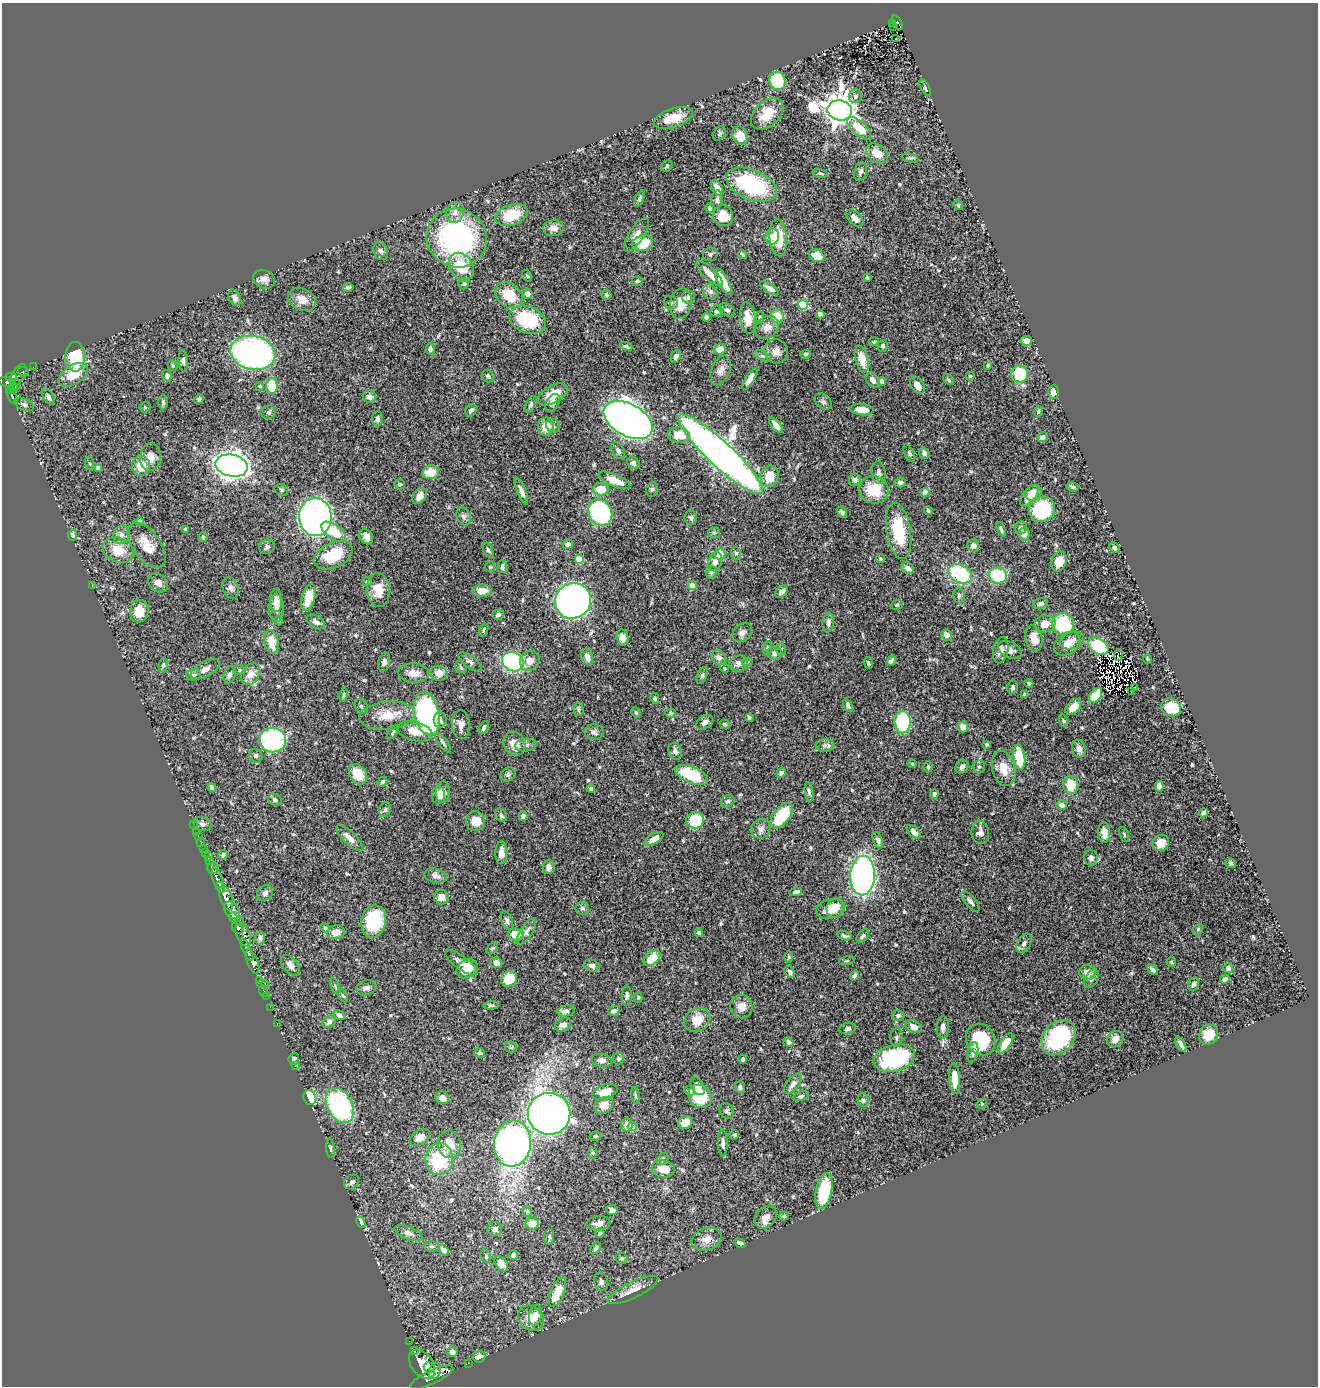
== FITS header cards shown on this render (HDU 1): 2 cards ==
NAXIS1  =                 1316
NAXIS2  =                 1384

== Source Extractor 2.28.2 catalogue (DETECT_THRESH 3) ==
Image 1316 x 1384 px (HDU 1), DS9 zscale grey, 1 PNG px = 1 image px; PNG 1320 x 1388 px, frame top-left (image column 1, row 1384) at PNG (2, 3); each listed source drawn as its Kron ellipse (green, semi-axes under 4 px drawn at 4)
Background 0.618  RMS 0.02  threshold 0.0611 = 3 sigma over >= 5 px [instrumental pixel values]
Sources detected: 563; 7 with non-positive FLUX_AUTO (blend fragments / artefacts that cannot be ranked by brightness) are neither listed nor drawn; of the other 556, the 500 brightest by FLUX_AUTO listed and drawn (56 fainter detections omitted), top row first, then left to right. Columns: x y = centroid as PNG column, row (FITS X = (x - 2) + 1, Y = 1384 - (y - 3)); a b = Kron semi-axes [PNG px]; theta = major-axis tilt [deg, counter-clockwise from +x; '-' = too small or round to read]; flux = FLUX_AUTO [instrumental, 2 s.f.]
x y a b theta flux
892 23 2 2 - 6
897 23 8 4 -62 78
894 27 4 2 - 14
895 38 3 2 - 2.3
777 81 9 8 - 58
925 88 9 4 -62 2.5
855 96 7 6 - 4.6
840 110 12 10 -12 2600
767 114 19 12 43 29
673 118 20 9 19 28
859 128 15 6 -42 26
719 133 8 5 56 2.4
740 136 9 7 -64 20
877 153 12 8 -36 19
910 158 8 4 -11 2.2
667 166 6 5 - 1.9
861 172 9 6 72 5.8
820 173 8 4 -13 2.3
751 185 27 15 -22 130
717 188 9 5 -58 10
640 198 8 4 65 2.8
717 200 9 5 80 4.1
958 205 5 4 - 1.8
710 208 4 4 - 3.9
455 213 10 8 78 9.5
512 215 16 10 18 39
723 216 10 10 - 26
855 218 10 6 -45 7.2
553 228 10 8 5 9.7
636 235 19 7 56 9.7
772 237 8 7 - 11
457 238 30 29 - 250
778 238 18 8 -85 37
643 243 10 8 14 35
380 251 9 7 -65 4.4
710 254 7 6 - 3
742 254 5 3 - 2.5
817 256 8 5 -28 17
461 267 15 11 -55 38
710 274 17 6 -44 16
527 276 6 4 -53 1.7
867 278 3 3 - 1.9
264 279 11 9 -21 7.6
637 281 5 4 - 1.9
723 281 15 5 -61 25
464 284 6 5 - 2.3
348 287 5 4 - 2.9
769 288 10 4 -32 7
710 292 8 6 -45 4.7
527 294 5 5 - 7.6
509 295 15 11 -39 38
606 295 5 5 - 3
689 297 7 6 - 4.1
235 298 9 5 -64 5.4
302 299 14 11 -28 14
671 303 7 6 - 3.6
681 303 15 10 81 21
803 305 5 5 - 78
727 310 8 5 -31 3.7
716 311 6 5 - 2.9
820 314 4 4 - 7.6
777 316 7 6 - 23
706 317 4 4 - 3.2
760 317 6 4 -87 1.9
748 318 16 7 -84 18
528 320 19 13 -22 79
767 327 13 10 40 11
1026 341 5 5 - 9.8
874 342 5 3 - 1.7
626 346 6 4 -23 2.5
883 346 6 5 - 3
430 349 6 4 83 4.6
720 349 6 5 - 13
776 351 12 12 - 9.5
253 353 23 17 -12 470
806 354 5 4 - 2.8
676 356 7 4 67 4.2
763 356 9 4 -25 3.1
75 357 15 10 -89 71
862 359 13 6 -76 20
183 361 10 4 -88 3.8
988 365 3 3 - 1.6
173 366 5 5 - 2
33 367 2 2 - 4.3
721 370 15 9 67 8.8
23 372 5 4 - 34
1019 374 8 8 - 61
18 375 12 6 58 230
73 375 16 9 33 28
167 376 5 5 - 4.6
488 376 6 5 - 3
970 376 4 4 - 2
11 377 5 4 - 320
750 379 12 4 58 11
873 380 8 5 -51 6.2
949 380 6 4 -41 2.2
882 381 4 4 - 6.6
7 382 9 4 -8 410
16 384 5 3 - 40
917 385 9 6 -57 11
260 386 4 4 - 1.7
272 386 8 6 -87 36
13 388 5 4 - 50
10 391 3 3 - 96
1054 392 7 5 89 11
553 394 16 8 30 23
12 396 8 3 -64 160
48 397 9 5 -55 4.6
370 397 7 6 - 5.1
199 399 5 4 - 3.3
823 401 10 6 -40 3.7
163 402 7 4 90 3.7
553 403 10 6 59 6.3
24 404 10 5 -24 3.5
531 404 9 4 61 3.2
145 407 5 5 - 1.7
471 410 7 5 55 4.6
862 410 12 5 -4 16
1038 411 5 4 - 1.8
269 412 7 6 - 3.1
377 419 7 5 86 3.5
628 420 27 16 -29 1500
776 425 9 4 -49 8.9
546 426 9 8 - 18
553 426 7 6 - 3.3
679 435 11 7 -4 23
1043 437 6 4 39 5.1
618 450 9 6 -60 4.5
909 453 9 4 -65 2.7
924 453 6 4 -67 4.3
720 454 57 12 -43 1700
150 457 14 10 85 13
633 463 7 5 -48 3.3
90 464 7 3 -71 1.6
141 466 10 9 - 23
232 466 16 11 -12 1200
98 468 4 4 - 12
431 472 8 7 - 23
879 473 11 7 -85 5.1
770 476 11 9 72 29
614 480 17 6 -23 15
855 480 6 6 - 3.8
900 483 6 5 - 4.3
399 484 5 5 - 2.9
1073 487 6 4 -14 2.3
601 489 8 6 -6 24
652 489 7 5 72 2.9
281 490 7 5 -24 2.4
874 490 15 13 -21 42
521 491 14 4 -68 5.9
925 492 4 4 - 18
1033 493 8 7 - 11
420 496 9 6 54 7.5
1029 496 13 6 55 11
1042 509 13 12 - 110
928 510 5 3 - 2.4
600 512 14 11 -59 190
842 512 6 4 -59 3.3
464 516 9 7 -65 4.6
315 517 19 16 -87 670
691 518 7 6 - 2.9
140 522 4 4 - 11
1021 528 6 6 - 5.2
186 529 4 3 - 4.4
1001 529 8 3 -68 2.7
899 531 28 12 -80 60
334 532 14 7 -35 41
714 533 6 5 - 2.5
1024 534 7 5 83 8.5
72 535 6 4 -80 2.2
121 535 9 7 67 6.3
203 537 5 5 - 1.8
366 537 8 6 -56 10
568 544 5 4 - 4.4
147 545 26 14 -54 26
973 546 6 6 - 9
267 547 8 7 - 3.6
1114 547 6 4 -47 2.3
118 550 16 12 -23 23
488 550 8 4 -61 3.1
736 553 6 5 - 2.3
720 554 5 5 - 29
333 555 20 12 25 48
880 558 4 4 - 2
579 559 4 4 - 36
1059 561 10 7 71 18
715 562 10 7 71 8.7
490 567 5 5 - 1.7
502 567 6 4 -89 3.9
908 568 7 5 -37 5.7
711 572 6 5 - 2.8
960 574 12 8 -26 110
998 575 9 8 - 69
367 582 5 4 - 2.9
158 583 11 8 -41 8.8
92 586 3 2 - 2.5
692 586 4 4 - 19
231 588 11 7 -66 5.4
378 590 17 11 -85 21
482 591 9 6 2 15
782 592 7 5 41 5.1
959 595 8 6 -89 3.6
308 598 14 6 76 23
276 601 11 6 90 8.4
573 601 18 17 - 630
1041 603 7 5 25 4.8
897 605 6 4 19 2.1
277 608 14 7 90 10
139 611 11 9 83 23
498 615 6 5 - 3.2
278 620 5 4 - 1.9
316 622 10 6 -33 5.1
828 623 9 6 80 4.9
1045 624 10 8 10 16
1063 624 11 10 - 85
484 630 6 3 67 2
742 633 11 8 43 6
946 635 5 5 - 9.3
623 638 8 5 -77 9.7
1034 639 13 8 -77 17
1072 641 12 8 21 8.3
271 642 12 7 -77 20
1067 644 14 10 36 13
1098 646 11 7 -35 72
767 648 7 4 83 2.3
781 649 6 5 - 2.5
1001 650 13 7 79 7.4
1010 650 12 8 -26 7.8
775 653 7 6 - 6.5
1118 655 6 2 85 1.8
587 657 8 5 -71 8.2
719 658 8 6 -49 5
1148 659 4 3 - 2
530 661 10 9 - 10
891 661 6 3 49 3.3
384 662 9 5 76 6.6
470 662 14 6 -37 5
513 662 11 9 -27 170
747 662 5 4 - 1.9
738 663 9 8 - 7.4
868 663 6 4 -69 2.4
163 665 7 4 82 2.8
461 667 6 5 - 2.5
724 668 5 4 - 1.9
205 669 16 7 29 9.6
240 670 6 5 - 2.6
413 673 15 9 -5 13
439 673 8 7 - 13
250 674 12 8 58 13
194 675 7 6 - 3.5
229 675 8 6 76 4.9
702 675 9 4 66 3
1029 683 4 3 - 2.6
1013 687 7 5 79 3
1134 687 3 2 - 2.2
1131 691 4 2 - 4.9
1025 694 4 3 - 3.7
344 695 7 3 81 1.7
1095 695 8 5 52 27
655 698 5 4 - 3.2
848 705 7 4 -64 3.9
361 706 8 6 -61 3.1
1073 707 9 6 46 13
1171 707 10 8 -20 36
579 709 6 5 - 2.3
636 712 5 3 - 2
671 713 5 4 - 1.9
427 714 22 12 -78 260
387 716 28 14 5 32
749 718 3 3 - 2
440 720 8 6 90 4.4
1064 721 6 4 -73 1.8
705 722 9 6 34 6.4
903 722 11 8 89 110
725 724 5 4 - 2.4
461 725 14 9 -87 11
963 727 5 5 - 12
484 728 7 4 64 3.7
415 731 18 9 -14 19
393 732 8 3 54 2.2
594 732 9 8 - 4.8
273 740 13 12 - 180
443 743 12 4 -54 3.9
514 744 12 10 -62 16
987 744 4 3 - 2.8
526 745 10 6 8 4.8
825 745 9 6 3 4.3
1079 749 8 7 - 7.3
675 751 9 6 -71 5.3
256 756 7 6 - 3.2
1019 757 13 6 -82 58
912 764 5 4 - 1.6
928 767 5 4 - 2.1
962 767 7 6 - 5.6
979 767 6 5 - 3.2
1004 768 18 11 -76 21
781 773 5 4 - 3.3
358 774 11 8 -57 29
508 774 8 6 40 3.4
692 775 17 8 -22 70
383 782 5 4 - 2.4
1071 785 9 7 -81 28
1159 786 5 4 - 7.8
212 788 4 4 - 3.7
591 789 4 4 - 3.1
443 792 11 7 86 11
809 792 10 4 -82 3.4
934 794 4 4 - 4.5
438 795 9 6 86 7.8
275 800 7 5 -26 2.8
728 801 7 6 - 3.7
1062 805 5 4 - 5.4
385 809 7 5 72 3.2
1203 813 4 4 - 5.7
501 815 7 5 -56 4.1
523 816 5 4 - 5.3
781 816 15 8 50 78
695 820 9 8 - 47
476 821 10 9 - 17
193 824 2 2 - 4.2
203 824 9 7 -15 4.9
761 829 10 9 - 7.7
197 832 2 2 - 6
914 832 8 5 -45 8.3
980 833 11 9 -88 9.3
1104 833 10 6 -88 15
1124 834 8 4 -68 1.7
198 836 2 2 - 3.3
349 838 17 6 -43 9.7
654 839 10 5 30 11
878 840 9 4 -68 3.3
201 842 4 2 - 11
1161 843 8 8 - 15
203 848 2 2 - 6.3
206 853 3 3 - 48
501 853 11 6 89 12
223 855 5 4 - 3.2
209 856 3 2 - 6.4
1091 858 7 7 - 5.2
210 860 4 3 - 100
1231 863 5 4 - 2.1
549 867 7 6 - 7
213 869 6 5 - 220
436 876 11 7 -14 6.3
863 876 20 12 87 450
217 878 10 5 -71 750
220 887 5 3 - 300
796 892 6 4 8 4.7
265 893 8 7 - 5.1
441 897 7 7 - 9.9
226 898 13 6 -72 1600
970 902 12 5 -51 4.9
582 908 7 6 - 4
835 908 10 8 68 15
830 909 15 9 16 25
232 910 9 6 -53 610
233 918 5 3 - 240
239 921 5 2 - 53
374 921 16 12 78 74
507 921 10 5 -67 4.3
238 927 7 5 -63 450
325 928 5 4 - 1.8
1198 929 6 4 49 1.9
526 931 15 6 57 5.9
336 932 9 7 14 14
699 933 4 4 - 5.8
516 934 8 6 -8 24
243 935 12 6 -67 510
844 936 7 3 -18 2.7
863 936 8 5 51 3.3
260 938 6 5 - 5.3
1024 943 10 6 62 5.1
492 948 7 4 47 2.2
247 950 12 4 -66 760
789 957 6 4 -90 1.6
652 958 9 6 39 28
847 961 8 3 13 1.8
252 962 13 5 -68 1100
461 962 19 6 -36 8.6
1171 962 5 4 - 1.8
496 963 6 5 - 7.1
291 965 12 7 -52 7.8
592 966 8 6 -21 4.7
1228 968 5 4 - 6.5
467 969 11 8 31 29
1153 970 6 4 -39 4.2
790 972 6 4 -54 3.3
1087 972 8 7 - 11
854 976 5 4 - 3.1
509 979 8 7 - 24
1091 979 10 6 57 4.9
1225 979 5 4 - 6.3
260 980 4 3 - 36
263 984 6 2 0 26
1193 984 7 5 65 3.5
335 987 9 2 -69 1.7
366 988 10 7 14 5.8
263 991 6 2 -71 14
627 995 10 5 90 4
266 996 2 2 - 7.9
343 996 7 4 -62 2.2
638 997 5 4 - 2
491 1005 8 4 3 2.4
270 1007 2 2 - 8.1
741 1007 12 11 - 12
566 1011 8 5 11 4.5
614 1011 6 4 17 4.7
339 1015 6 4 -33 5.9
898 1015 6 5 - 2.8
697 1020 13 11 31 20
329 1022 7 5 41 4.7
277 1024 2 2 - 5.6
563 1025 9 6 30 8.6
914 1027 8 6 -22 7.3
943 1027 11 6 88 6.5
848 1028 8 5 11 4.7
1209 1035 10 9 - 22
897 1037 9 6 85 3.2
1059 1037 19 15 48 130
1115 1039 9 7 46 7.9
981 1040 16 14 -62 74
788 1042 5 4 - 4.4
1005 1043 12 5 57 23
1181 1044 8 3 -60 5.1
511 1047 6 5 - 2.1
973 1052 10 5 77 4
479 1053 5 5 - 2.5
894 1058 21 13 14 150
294 1059 6 5 - 4.6
618 1059 6 5 - 2.6
743 1059 4 4 - 2.5
602 1060 10 6 -12 6.6
295 1066 2 2 - 8.1
955 1079 15 5 -87 23
793 1084 11 6 51 6.2
698 1086 10 6 -59 7.9
740 1087 6 5 - 3.2
690 1091 5 4 - 3.5
605 1092 13 7 19 24
635 1095 8 3 -81 2.1
700 1096 12 11 - 48
801 1096 8 5 16 2.8
310 1098 7 6 - 75
442 1098 7 6 - 11
863 1100 7 5 -85 2.9
982 1104 5 4 - 1.8
604 1105 10 7 31 15
340 1106 19 12 -62 240
727 1111 8 6 -57 3.5
549 1114 21 21 - 1100
685 1122 7 6 - 13
627 1125 7 5 88 10
632 1127 4 4 - 25
734 1135 5 4 - 2.3
595 1136 5 4 - 1.9
420 1137 11 7 34 12
723 1143 13 5 -89 4.5
449 1144 14 11 -81 21
512 1144 23 18 83 530
330 1148 9 4 -85 2.6
593 1153 5 5 - 1.7
439 1159 16 13 84 77
663 1159 7 5 51 2.4
663 1169 12 8 -8 18
352 1182 8 6 42 4.4
824 1191 18 8 79 64
612 1210 6 5 - 5.4
527 1211 5 5 - 1.9
784 1216 5 4 - 2.1
766 1217 12 9 47 11
361 1222 6 3 -66 5
532 1223 6 6 - 16
598 1223 12 7 6 7.4
495 1229 7 7 - 4.3
408 1233 15 6 -21 6.9
600 1233 4 3 - 2
549 1237 8 5 89 3
707 1239 15 11 18 13
740 1243 6 4 -36 5.6
431 1246 7 5 0 2.5
595 1248 6 4 51 2.5
444 1250 6 4 -47 6.4
513 1255 5 4 - 4.2
486 1256 7 5 -72 2.6
622 1258 6 5 - 2.4
501 1264 9 5 -51 7.9
601 1282 9 7 -71 5.3
633 1290 28 8 26 18
557 1292 15 7 66 26
535 1315 10 6 78 9.9
531 1318 14 11 -42 16
409 1341 2 2 - 7.8
414 1351 3 2 - 47
452 1352 5 5 - 7.9
479 1357 6 5 - 9
468 1363 2 2 - 6.3
422 1364 16 11 -52 2600
429 1367 6 5 - 670
435 1371 8 5 67 750
432 1377 23 7 25 2500
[56 fainter detections neither listed nor drawn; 7 non-positive-flux detections neither listed nor drawn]